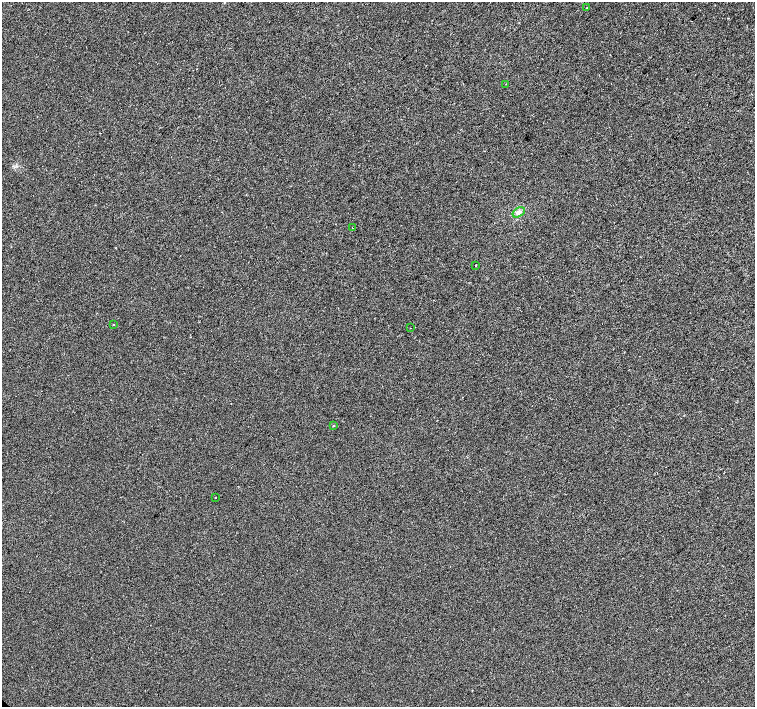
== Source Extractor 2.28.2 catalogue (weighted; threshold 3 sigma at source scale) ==
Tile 10 of 4 x 4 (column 2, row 3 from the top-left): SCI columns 1507-3012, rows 1567-2975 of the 6028 x 6015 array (HDU 1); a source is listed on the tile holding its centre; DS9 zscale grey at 2 x 2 block average (1 PNG px = mean of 2 x 2 image px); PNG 757 x 709 px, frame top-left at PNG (2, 2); each listed source drawn as its Kron ellipse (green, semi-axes under 4 px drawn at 4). Shown black and unused: <1% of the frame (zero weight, under 2 of 3 exposures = <1% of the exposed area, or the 3 px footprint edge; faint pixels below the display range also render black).
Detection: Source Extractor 2.28.2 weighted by HDU 2 'WHT'; one run over the whole footprint, this tile lists its part. Background -2.09e-04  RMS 0.0042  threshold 0.0189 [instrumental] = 3 sigma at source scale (4.5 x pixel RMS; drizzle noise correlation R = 1.50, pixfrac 1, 0.0396/0.0396 arcsec/px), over >= 5 px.
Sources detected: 11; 2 cosmic-ray / hot-pixel residue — neither listed nor drawn; the other 9 listed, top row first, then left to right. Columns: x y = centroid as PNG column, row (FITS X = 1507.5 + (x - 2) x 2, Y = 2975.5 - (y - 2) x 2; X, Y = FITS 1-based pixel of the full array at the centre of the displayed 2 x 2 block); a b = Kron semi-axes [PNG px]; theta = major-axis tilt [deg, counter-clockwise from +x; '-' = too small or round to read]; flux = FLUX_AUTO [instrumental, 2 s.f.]
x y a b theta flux
587 8 2 2 - 0.88
506 84 2 2 - 0.3
519 212 7 4 32 3.2
352 228 2 2 - 0.77
476 266 2 2 - 1.4
113 325 2 2 - 1.7
410 328 2 2 - 0.3
333 426 2 2 - 0.62
216 498 2 2 - 0.57